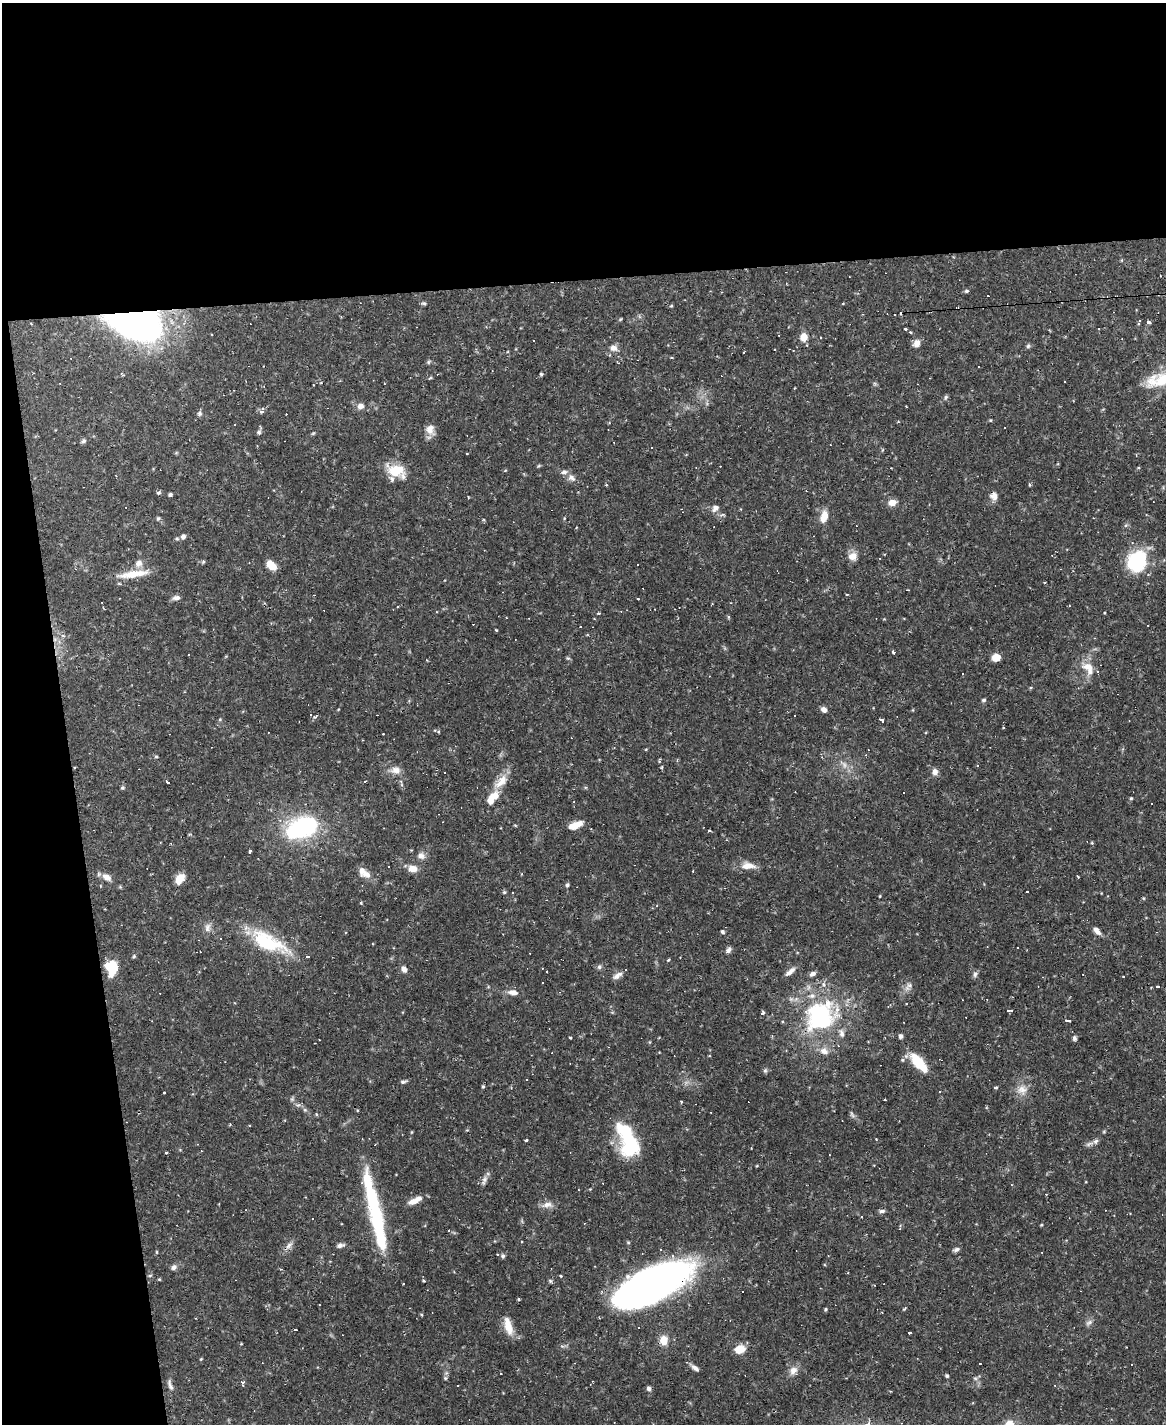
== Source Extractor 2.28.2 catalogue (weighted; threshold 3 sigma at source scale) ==
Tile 1 of 4 x 3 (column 1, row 1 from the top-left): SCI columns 1-1164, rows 3082-4503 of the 4655 x 4634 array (HDU 1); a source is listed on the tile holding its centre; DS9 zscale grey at full resolution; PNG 1168 x 1426 px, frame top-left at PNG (2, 3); no overlay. Shown black and unused: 25% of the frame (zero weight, under 2 of 3 exposures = <1% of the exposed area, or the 3 px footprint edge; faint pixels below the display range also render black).
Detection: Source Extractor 2.28.2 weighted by HDU 2 'WHT'; one run over the whole footprint, this tile lists its part. Background 0.12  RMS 0.0033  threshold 0.0147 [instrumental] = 3 sigma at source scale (4.5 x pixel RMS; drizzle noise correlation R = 1.50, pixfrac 1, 0.05/0.05 arcsec/px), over >= 5 px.
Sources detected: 256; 5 inside a brighter object's white glare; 54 cosmic-ray / hot-pixel residue — not listed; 11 inside a brighter listed object's ellipse — not listed separately; the other 186 listed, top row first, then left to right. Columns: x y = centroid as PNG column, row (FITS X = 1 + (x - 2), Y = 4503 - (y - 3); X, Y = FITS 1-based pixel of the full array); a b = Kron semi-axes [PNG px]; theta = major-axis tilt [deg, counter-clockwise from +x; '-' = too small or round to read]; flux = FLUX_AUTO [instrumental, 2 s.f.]
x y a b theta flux
966 291 6 4 14 0.55
424 303 6 5 - 0.62
671 306 4 3 - 0.31
620 319 5 4 - 0.35
1139 321 5 2 - 0.81
1148 322 4 3 - 1.3
136 324 66 35 -11 84
906 329 3 3 - 0.72
910 332 4 3 - 0.41
212 334 3 2 - 0.39
804 337 9 8 - 3.3
917 343 9 7 62 2.3
1028 346 6 6 - 0.6
613 348 10 8 -19 1.8
428 362 5 5 - 0.49
541 374 4 4 - 0.46
430 378 6 3 36 0.39
1158 380 37 18 15 11
1064 381 2 2 - 0.27
945 397 7 5 58 0.61
360 406 8 7 - 1.7
262 411 4 3 - 30
200 413 6 6 - 0.78
286 414 2 2 - 0.17
990 420 5 3 - 0.29
430 430 14 11 -69 2.6
259 432 7 6 - 0.66
313 433 6 3 19 0.37
84 441 6 6 - 0.71
882 450 5 3 - 0.3
539 466 6 4 45 0.36
396 470 24 15 -10 7.6
505 471 5 3 - 0.25
572 478 11 7 -38 1.7
1029 485 4 3 - 0.56
159 492 5 4 - 0.65
170 494 4 4 - 0.69
994 496 10 9 - 1.9
892 503 7 6 - 3.1
715 508 10 8 47 1.5
681 509 3 2 - 0.19
824 516 14 8 73 4
158 518 6 5 - 0.53
483 520 5 3 - 0.3
183 537 7 6 - 1.2
853 556 12 11 - 2.5
1137 561 26 19 58 21
203 562 5 5 - 0.46
139 563 11 9 51 2.1
638 564 3 2 - 0.31
271 565 11 7 -45 4.2
134 574 39 9 8 7.2
176 598 10 6 6 1.2
638 599 3 3 - 0.63
397 606 4 3 - 0.31
1104 612 3 3 - 0.4
728 617 4 3 - 0.5
496 630 3 2 - 0.34
63 635 6 4 -21 0.55
893 652 4 3 - 0.68
568 658 5 5 - 0.45
996 658 8 7 - 3.3
1088 666 17 10 -3 3.4
984 700 5 4 - 0.59
824 709 7 6 - 1.4
794 716 2 2 - 0.29
315 717 5 4 - 0.44
220 719 5 3 - 0.33
881 720 4 3 - 4
1129 721 3 2 - 0.22
438 732 5 3 - 0.34
383 734 2 2 - 0.19
156 757 5 3 - 0.36
844 764 14 5 -46 1.9
977 765 3 2 - 0.44
396 770 14 9 3 2.5
935 772 8 7 - 1.7
444 773 2 2 - 0.27
501 781 25 11 46 5
168 782 3 3 - 7.4
122 787 5 5 - 0.56
904 793 3 3 - 0.53
1131 798 4 3 - 0.37
575 825 16 7 21 4.1
306 826 22 19 1 35
709 831 3 3 - 0.61
1092 843 4 3 - 0.32
250 852 4 3 - 1.3
421 856 10 9 - 1.8
389 866 2 2 - 0.27
748 866 19 9 -1 3.6
413 869 11 8 -9 2.9
367 874 12 9 -47 2.3
1078 876 3 3 - 0.53
107 877 14 8 -35 2.3
180 879 12 8 50 3.8
567 885 6 4 74 0.54
504 892 5 5 - 0.45
1027 892 3 3 - 1.2
880 896 4 2 - 0.25
361 903 3 3 - 0.46
208 927 12 8 82 1.7
1097 931 11 5 -51 1.7
722 932 5 5 - 0.57
266 942 46 19 -28 22
1018 948 3 2 - 0.36
728 950 9 6 53 1
134 956 5 4 - 0.43
668 960 4 3 - 0.49
111 967 14 10 -82 9.9
599 967 6 6 - 0.71
404 969 9 6 -59 1.4
790 971 15 5 40 2
812 974 8 6 24 1.2
975 974 9 6 80 0.85
617 975 14 6 33 1.6
1123 976 3 2 - 0.33
543 982 2 2 - 0.24
909 986 14 7 39 1.6
1157 987 3 3 - 1.1
513 992 13 7 -10 2.1
1008 1010 4 3 - 23
762 1014 3 3 - 7.6
820 1016 41 35 51 46
1068 1020 3 3 - 12
900 1036 6 5 - 0.7
570 1037 3 3 - 0.52
1074 1038 6 5 - 0.77
918 1062 23 12 -53 8.4
765 1070 6 5 - 0.6
526 1079 3 2 - 0.26
403 1082 8 4 13 0.67
483 1086 4 3 - 0.47
996 1087 5 3 - 0.34
1022 1090 14 13 - 3.4
164 1093 3 2 - 0.39
681 1101 3 3 - 0.38
711 1112 2 2 - 0.22
316 1114 5 4 - 0.37
852 1114 11 4 -65 0.72
230 1124 3 3 - 0.27
467 1130 4 4 - 0.28
412 1132 5 3 - 0.26
876 1139 3 2 - 0.42
526 1140 3 3 - 0.53
1095 1141 9 6 27 1.1
629 1143 28 19 -78 22
166 1153 3 3 - 0.33
484 1180 15 6 71 1.5
590 1189 4 4 - 0.25
371 1196 74 16 -78 25
415 1201 18 6 25 3.1
548 1205 15 8 1 2.2
882 1211 8 5 7 0.79
1041 1225 4 3 - 0.3
289 1245 12 6 45 1.5
340 1245 9 5 12 1.2
956 1249 9 5 18 0.88
157 1252 5 3 - 0.3
497 1254 3 3 - 0.31
503 1256 6 5 - 0.63
174 1267 8 6 32 1.1
150 1275 5 3 - 0.39
424 1281 4 3 - 0.37
550 1281 5 5 - 0.54
652 1284 74 28 27 180
519 1299 3 3 - 0.46
826 1309 4 3 - 0.47
421 1315 5 3 - 0.34
1089 1322 11 5 34 1
508 1326 22 8 -75 4.7
295 1330 4 3 - 15
910 1333 4 3 - 25
664 1340 11 9 -86 3.9
739 1349 11 8 16 4.5
201 1359 5 3 - 0.28
695 1368 11 4 -37 1.2
793 1370 12 9 50 2.3
501 1374 3 2 - 0.31
947 1376 5 4 - 0.49
445 1378 5 5 - 0.58
975 1378 6 4 -18 0.54
242 1383 3 3 - 2.8
170 1385 17 5 -72 1.3
1055 1385 3 3 - 0.28
649 1388 6 5 - 0.92
Overlapping masked pixels (flux is a lower limit): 4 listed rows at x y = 136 324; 396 470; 820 1016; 652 1284
Isophote crosses this tile's border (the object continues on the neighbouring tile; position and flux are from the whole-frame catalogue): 1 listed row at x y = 1158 380